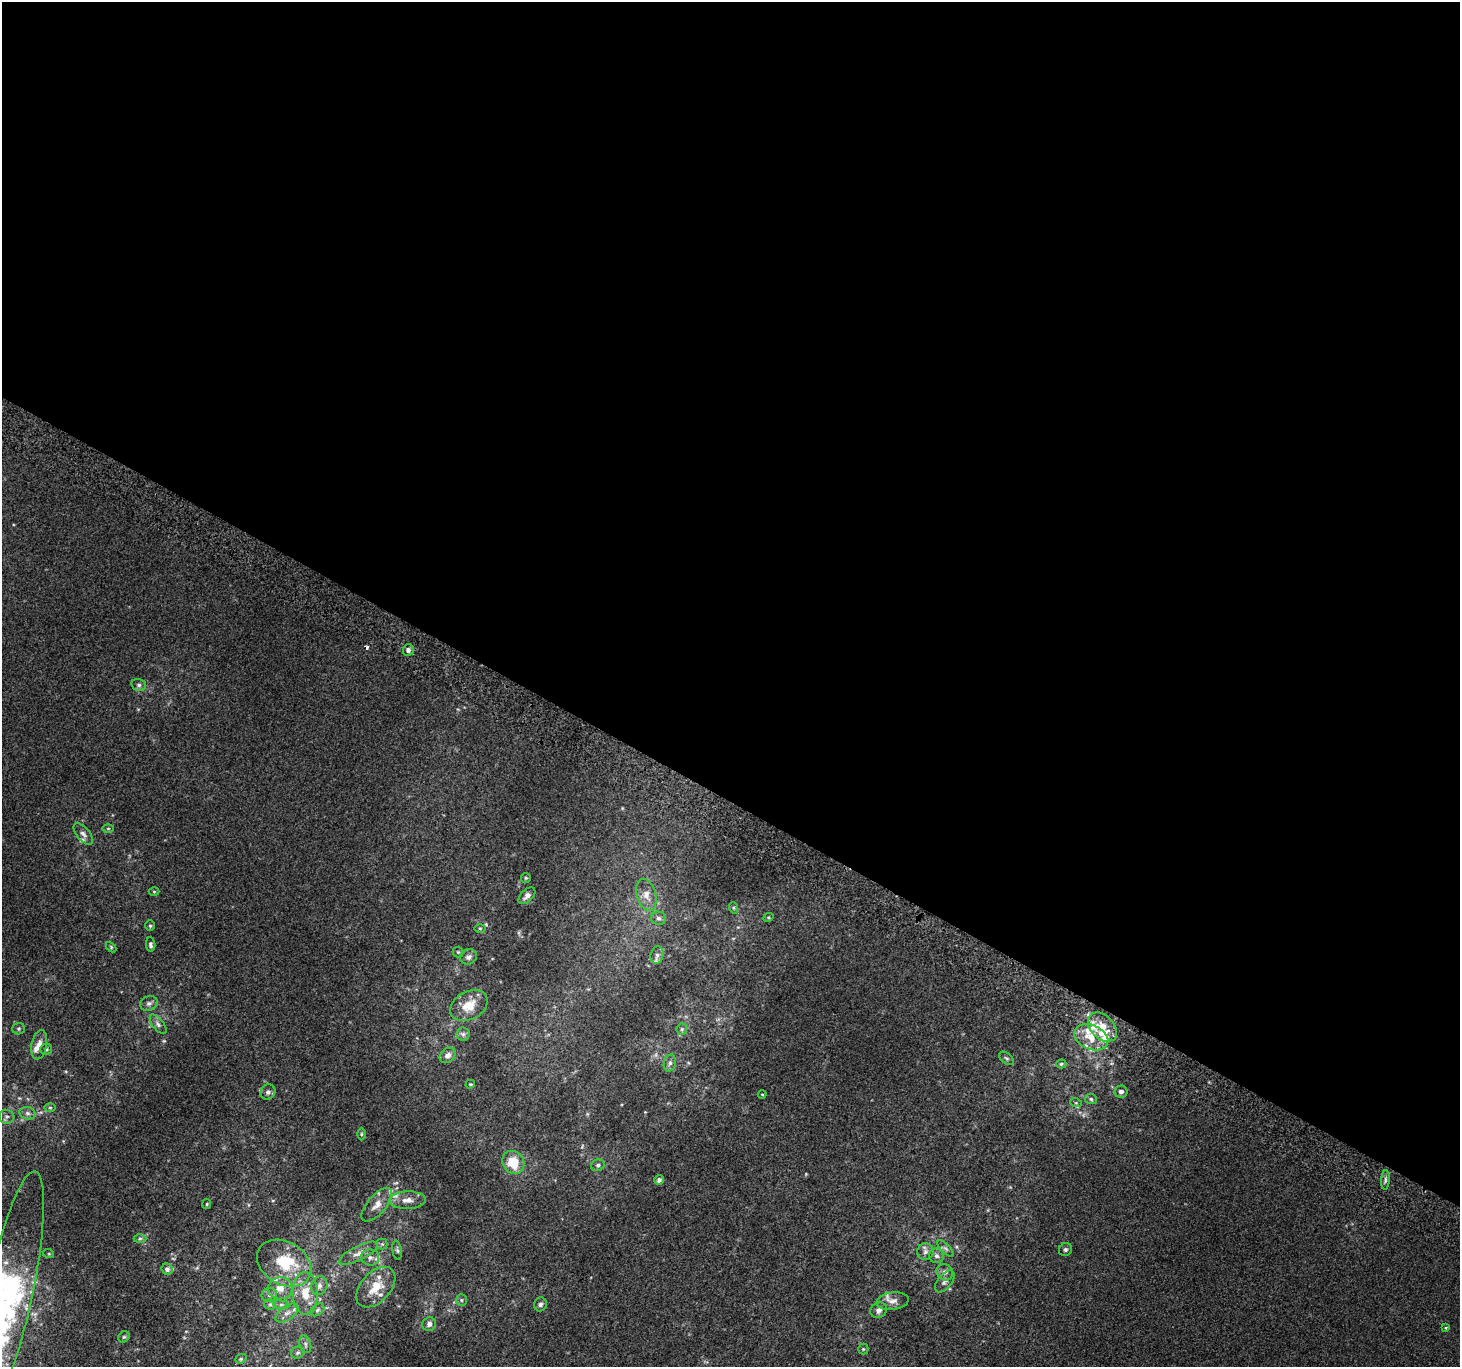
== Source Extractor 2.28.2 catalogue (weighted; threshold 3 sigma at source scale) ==
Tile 3 of 4 x 4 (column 3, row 1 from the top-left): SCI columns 2947-4404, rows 4397-5761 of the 5888 x 5996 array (HDU 1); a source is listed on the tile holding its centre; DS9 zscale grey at full resolution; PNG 1462 x 1369 px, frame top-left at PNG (2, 2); each listed source drawn as its Kron ellipse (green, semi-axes under 4 px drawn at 4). Shown black and unused: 59% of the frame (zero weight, under 2 of 3 exposures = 2% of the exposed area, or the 3 px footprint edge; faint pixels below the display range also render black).
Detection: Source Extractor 2.28.2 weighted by HDU 2 'WHT'; one run over the whole footprint, this tile lists its part. Background 2.98e-04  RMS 0.0073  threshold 0.0327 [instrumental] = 3 sigma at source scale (4.5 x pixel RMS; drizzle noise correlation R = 1.50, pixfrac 1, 0.0396/0.0396 arcsec/px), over >= 5 px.
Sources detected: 103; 2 too faint to see at this stretch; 1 cosmic-ray / hot-pixel residue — neither listed nor drawn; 16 inside a brighter listed object's ellipse — not listed separately; the other 84 listed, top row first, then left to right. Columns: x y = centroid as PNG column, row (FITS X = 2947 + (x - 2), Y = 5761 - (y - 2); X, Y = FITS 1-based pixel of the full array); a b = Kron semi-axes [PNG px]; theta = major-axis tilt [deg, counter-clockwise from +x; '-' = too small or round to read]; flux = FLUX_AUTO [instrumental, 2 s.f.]
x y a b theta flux
408 650 6 5 - 2.4
139 685 7 6 - 1.8
108 829 6 4 0 0.91
83 834 13 6 -49 3.2
526 878 5 5 - 0.87
154 891 5 3 - 0.65
646 895 16 9 -73 6.7
527 896 10 6 45 3
734 908 6 4 -71 0.91
768 917 5 4 - 0.86
659 918 8 6 -14 2.1
150 926 5 5 - 1.2
480 928 6 4 0 0.88
151 945 7 4 -82 1.7
111 947 6 4 -46 0.92
458 952 5 5 - 1
657 955 9 6 74 2.5
468 957 9 7 28 3
149 1003 9 7 23 2.3
469 1005 20 14 29 14
158 1024 11 5 -51 2.5
1102 1027 17 11 -46 13
19 1029 6 5 - 1.2
682 1029 6 5 - 1.4
463 1034 6 6 - 1.9
1091 1037 18 12 -23 14
39 1045 15 7 79 5.1
46 1049 6 5 - 1.2
448 1055 9 6 40 4
1007 1058 8 5 -37 1.7
670 1063 8 6 75 2.1
1061 1064 5 4 - 1.1
470 1084 5 3 - 0.82
268 1092 8 7 - 2.2
1121 1092 6 6 - 2.5
762 1094 4 3 - 0.64
1091 1099 6 5 - 1.2
1076 1103 6 3 -18 0.9
50 1107 6 4 0 0.93
27 1113 8 6 -16 2.3
7 1117 8 7 - 2.2
361 1134 6 4 90 1
513 1162 12 10 -53 16
598 1165 7 5 25 1.7
659 1180 5 4 - 2.9
1385 1180 10 4 85 1.7
407 1200 18 9 1 7
207 1204 5 4 - 0.86
377 1205 21 9 49 7.4
140 1239 6 4 2 1.2
382 1244 5 5 - 1.3
945 1248 10 4 -44 1.8
1065 1249 7 6 - 1.7
397 1250 9 4 -80 1.5
925 1252 8 8 - 2.9
358 1253 21 7 27 5.4
49 1254 5 3 - 0.7
937 1256 7 7 - 2.5
370 1257 9 8 - 3.1
284 1263 29 21 -31 32
167 1269 6 5 - 3
945 1272 9 7 -41 3.1
945 1281 13 7 51 3.1
319 1285 9 8 - 3.4
376 1287 24 15 48 16
280 1288 12 11 - 8
11 1289 120 22 78 160
305 1293 21 12 -89 14
269 1295 8 7 - 2.4
461 1300 6 5 - 1.3
893 1301 16 8 8 5.2
270 1304 5 5 - 1.3
540 1304 7 6 - 2.1
281 1305 8 4 -7 1.8
318 1310 8 5 41 1.5
879 1310 8 7 - 4.1
287 1313 13 7 36 4.2
429 1324 7 6 - 3.1
1445 1327 3 3 - 1.1
124 1337 6 5 - 1.3
305 1344 9 5 -73 2
863 1349 5 5 - 1
298 1353 7 6 - 1.6
241 1359 6 4 21 1
Isophote crosses this tile's border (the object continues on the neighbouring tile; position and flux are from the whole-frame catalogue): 1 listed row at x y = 11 1289